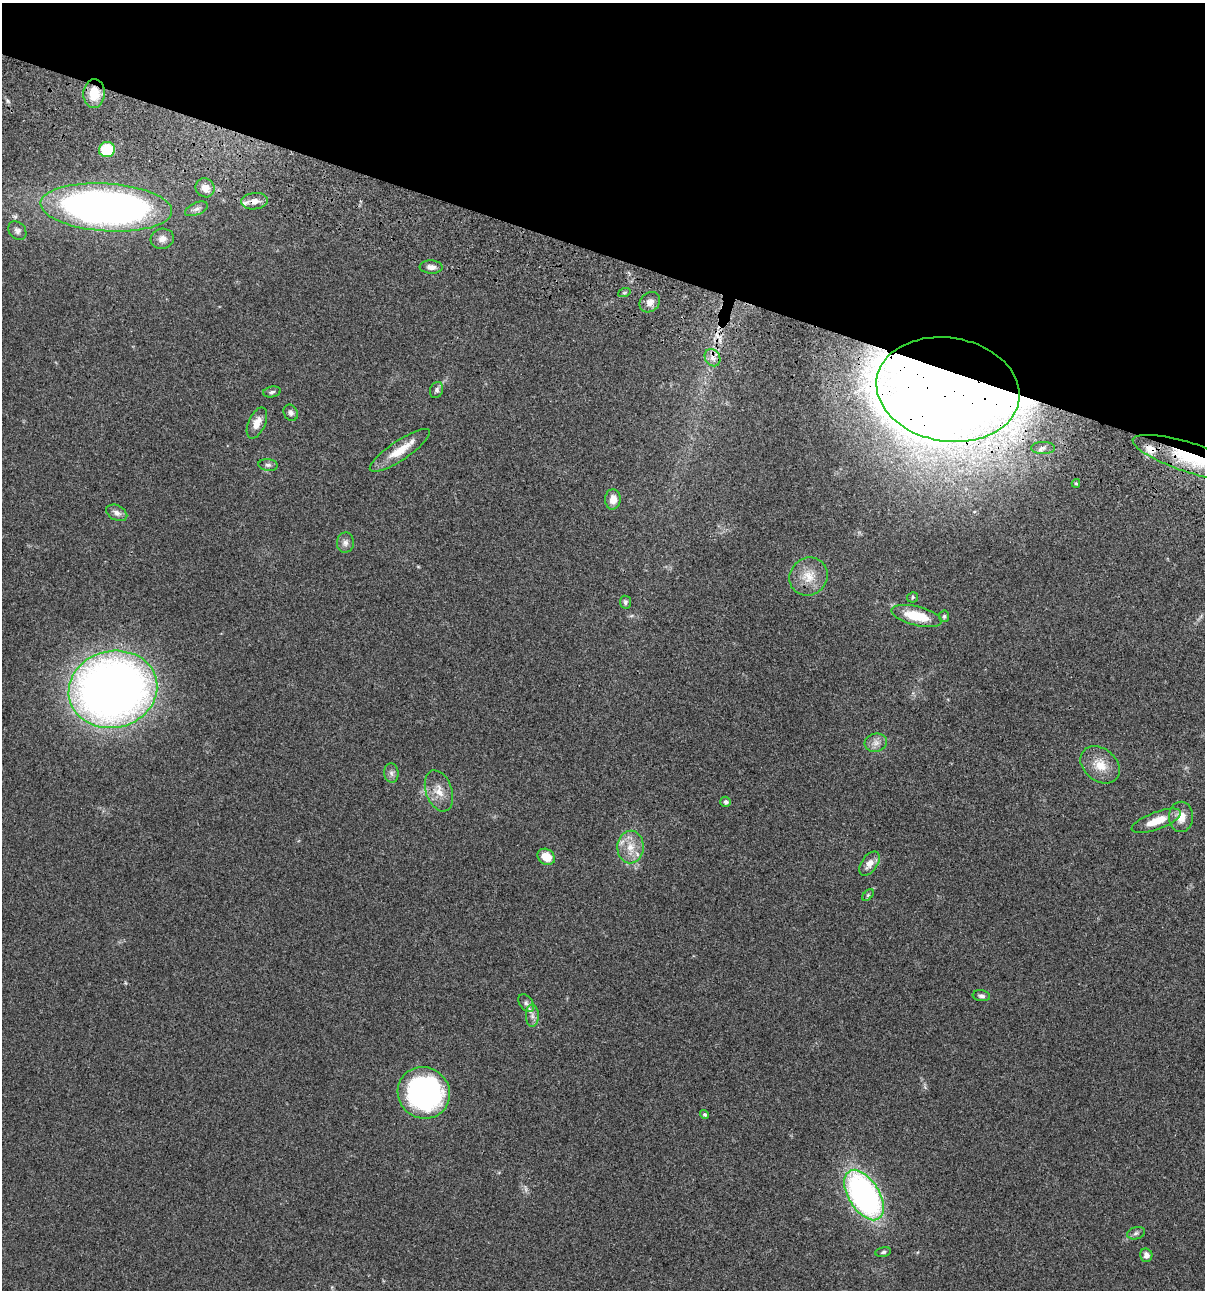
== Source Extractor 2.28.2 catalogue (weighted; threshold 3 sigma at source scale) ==
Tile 2 of 4 x 4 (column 2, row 1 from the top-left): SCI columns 1438-2640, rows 3986-5273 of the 5404 x 5390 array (HDU 1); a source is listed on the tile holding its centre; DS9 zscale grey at full resolution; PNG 1207 x 1292 px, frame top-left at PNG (2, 3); each listed source drawn as its Kron ellipse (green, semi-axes under 4 px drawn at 4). Shown black and unused: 20% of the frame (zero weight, under 3 of 4 exposures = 9% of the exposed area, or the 3 px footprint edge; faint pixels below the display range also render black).
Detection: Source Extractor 2.28.2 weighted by HDU 2 'WHT'; one run over the whole footprint, this tile lists its part. Background 0.0465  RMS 0.0053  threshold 0.0238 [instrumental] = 3 sigma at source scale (4.5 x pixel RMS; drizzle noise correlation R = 1.50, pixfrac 1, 0.05/0.05 arcsec/px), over >= 5 px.
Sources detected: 53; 1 cosmic-ray / hot-pixel residue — neither listed nor drawn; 1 inside a brighter listed object's ellipse — not listed separately; the other 51 listed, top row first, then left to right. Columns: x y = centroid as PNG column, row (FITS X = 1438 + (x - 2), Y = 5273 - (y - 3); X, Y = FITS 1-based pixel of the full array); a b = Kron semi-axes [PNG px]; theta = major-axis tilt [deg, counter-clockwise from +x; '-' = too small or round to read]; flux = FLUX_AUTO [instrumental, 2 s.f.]
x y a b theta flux
94 94 14 11 86 10
107 149 8 7 - 16
205 188 10 9 - 4.3
254 201 13 8 6 3.7
106 207 66 24 -4 350
196 209 12 6 24 2
17 231 10 8 -50 2
162 239 11 10 - 3.3
431 267 11 6 -2 2.8
624 293 6 4 19 0.8
650 302 11 9 43 3.4
712 358 9 7 -57 2.5
437 390 8 6 69 1.4
948 390 72 52 -9 1400
272 392 9 5 10 1.3
291 413 8 7 - 1.7
257 423 16 8 66 5.1
1043 448 12 6 0 2.6
400 450 36 9 34 10
1193 459 63 14 -18 38
268 465 10 6 -7 1.4
1076 483 4 4 - 0.61
613 499 10 8 86 4.7
117 513 11 7 -27 2.5
345 543 10 8 80 2.3
808 577 20 18 44 9.3
912 597 5 5 - 0.79
625 602 6 5 - 1.1
917 616 26 9 -14 17
944 616 6 5 - 0.87
113 689 45 38 14 460
876 743 11 9 15 3.1
1100 765 22 16 -39 9.2
391 773 10 7 -83 1.8
439 791 21 13 -71 6.8
726 802 5 5 - 1.7
1181 817 15 12 90 6.1
1156 821 26 8 21 9.3
631 847 16 13 88 8.1
546 857 9 7 -36 7.8
869 863 13 8 55 3.9
868 895 7 4 45 0.78
981 996 9 5 -8 1.5
526 1003 10 6 -54 1.7
532 1016 11 6 89 2.3
424 1093 26 25 - 120
705 1114 4 4 - 1
864 1195 28 15 -58 150
1136 1233 9 6 17 1.3
883 1252 8 5 10 1.1
1146 1255 7 6 - 2.4
Overlapping masked pixels (flux is a lower limit): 6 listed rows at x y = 94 94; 254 201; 106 207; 948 390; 1043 448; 1193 459
Isophote crosses this tile's border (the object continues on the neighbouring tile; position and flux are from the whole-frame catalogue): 1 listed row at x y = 1193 459